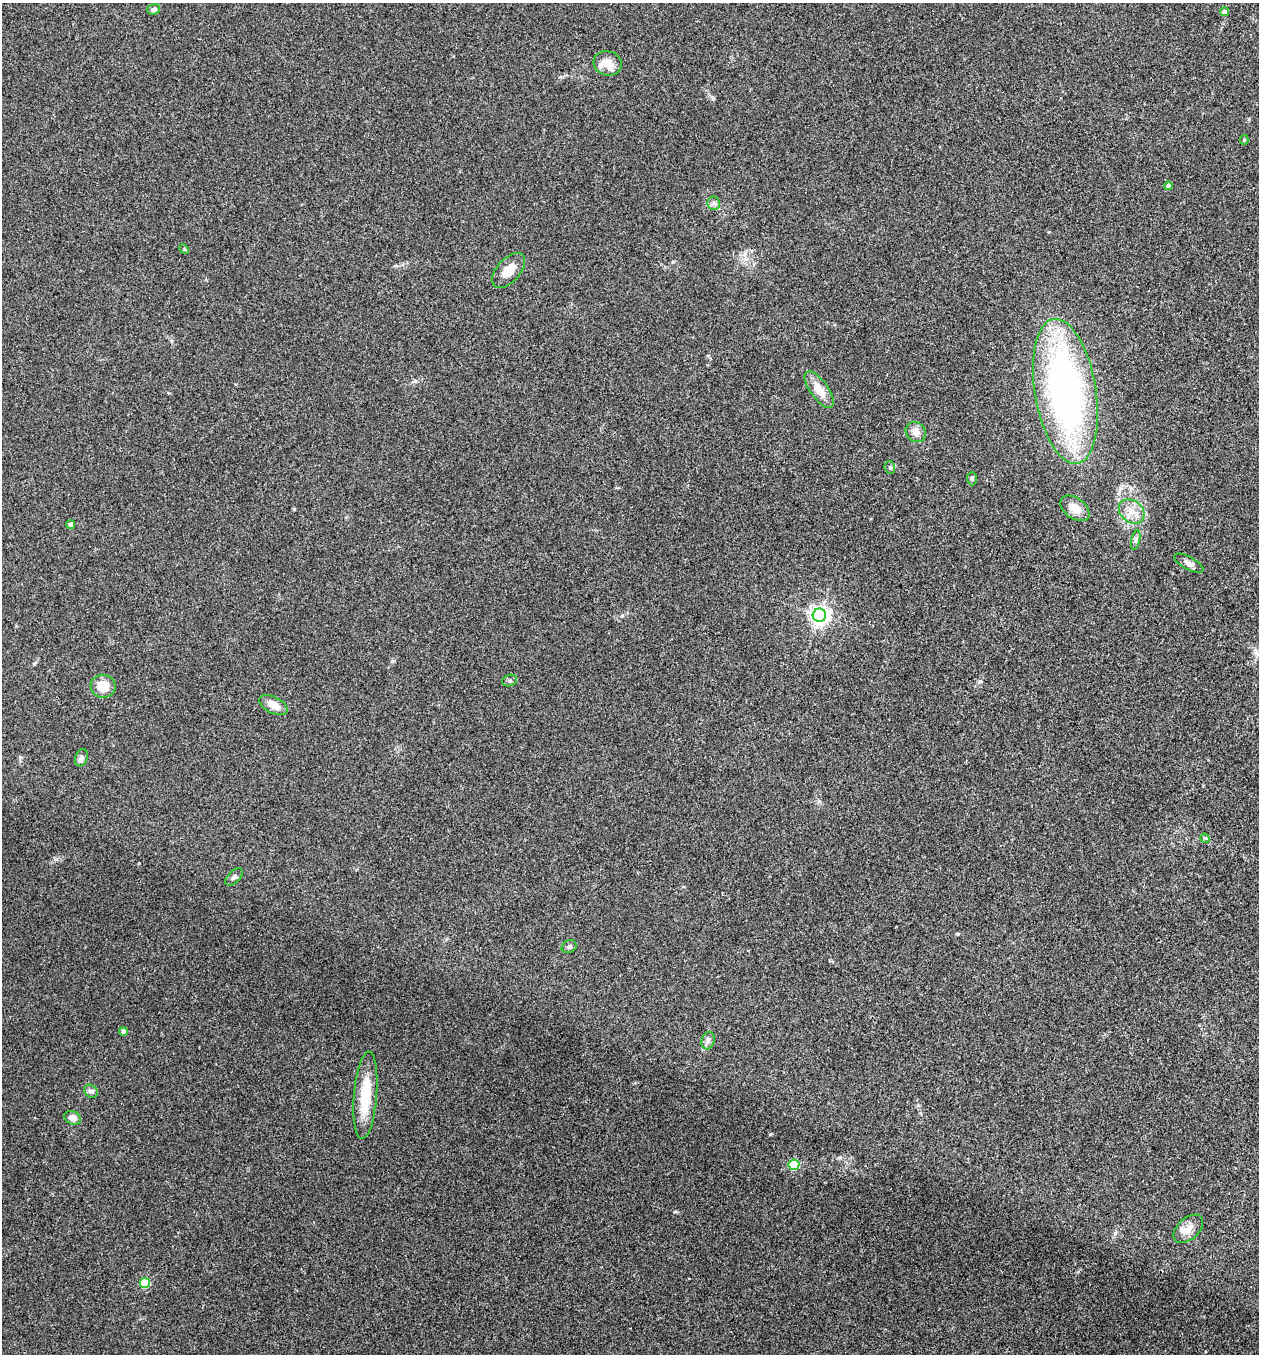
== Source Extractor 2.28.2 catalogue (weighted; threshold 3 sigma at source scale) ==
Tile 6 of 4 x 4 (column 2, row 2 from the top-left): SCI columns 1393-2649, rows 2710-4061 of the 5429 x 5415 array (HDU 1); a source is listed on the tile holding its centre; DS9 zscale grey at full resolution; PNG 1261 x 1356 px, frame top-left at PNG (2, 3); each listed source drawn as its Kron ellipse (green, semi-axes under 4 px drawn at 4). Shown black and unused: <1% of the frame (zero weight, under 3 of 4 exposures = <1% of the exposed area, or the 3 px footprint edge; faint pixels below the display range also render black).
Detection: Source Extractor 2.28.2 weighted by HDU 2 'WHT'; one run over the whole footprint, this tile lists its part. Background 0.1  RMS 0.0062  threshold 0.0278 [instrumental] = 3 sigma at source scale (4.5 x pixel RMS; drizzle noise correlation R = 1.50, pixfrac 1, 0.05/0.05 arcsec/px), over >= 5 px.
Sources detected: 34; all 34 listed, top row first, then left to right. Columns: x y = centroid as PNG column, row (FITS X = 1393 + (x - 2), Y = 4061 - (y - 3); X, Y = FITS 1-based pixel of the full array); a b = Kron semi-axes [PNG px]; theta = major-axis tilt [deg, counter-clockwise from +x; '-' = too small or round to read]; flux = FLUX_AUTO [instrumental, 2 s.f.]
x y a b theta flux
154 9 6 5 - 2.2
1225 12 4 4 - 5.5
608 63 14 12 -17 9.6
1244 140 5 4 - 0.84
1168 186 4 4 - 2
714 203 7 6 - 1.7
184 249 5 4 - 0.67
508 270 21 11 48 9.3
819 390 21 9 -54 9.1
1065 391 73 30 -81 230
916 432 11 9 -44 4.4
890 468 6 5 - 1.2
972 479 7 5 -90 1.2
1075 508 16 10 -37 7.5
1132 511 14 11 -38 7
71 525 4 4 - 4.1
1136 540 10 4 77 1.6
1189 563 16 6 -28 2.9
819 615 6 6 - 290
510 681 7 5 17 1.2
103 686 12 11 - 9.6
273 705 15 8 -27 6.6
81 758 9 6 70 2.1
1205 838 5 4 - 0.67
234 877 11 6 44 1.8
569 947 8 6 26 1.5
124 1031 4 4 - 3.8
708 1041 9 6 74 1.9
91 1091 7 6 - 1.6
365 1095 44 11 85 23
73 1118 8 6 -23 4.3
794 1165 5 5 - 46
1188 1229 17 10 42 6.3
145 1283 5 5 - 26
Unlisted compact peaks at least as high as the median listed source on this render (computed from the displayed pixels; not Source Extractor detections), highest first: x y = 1115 1233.